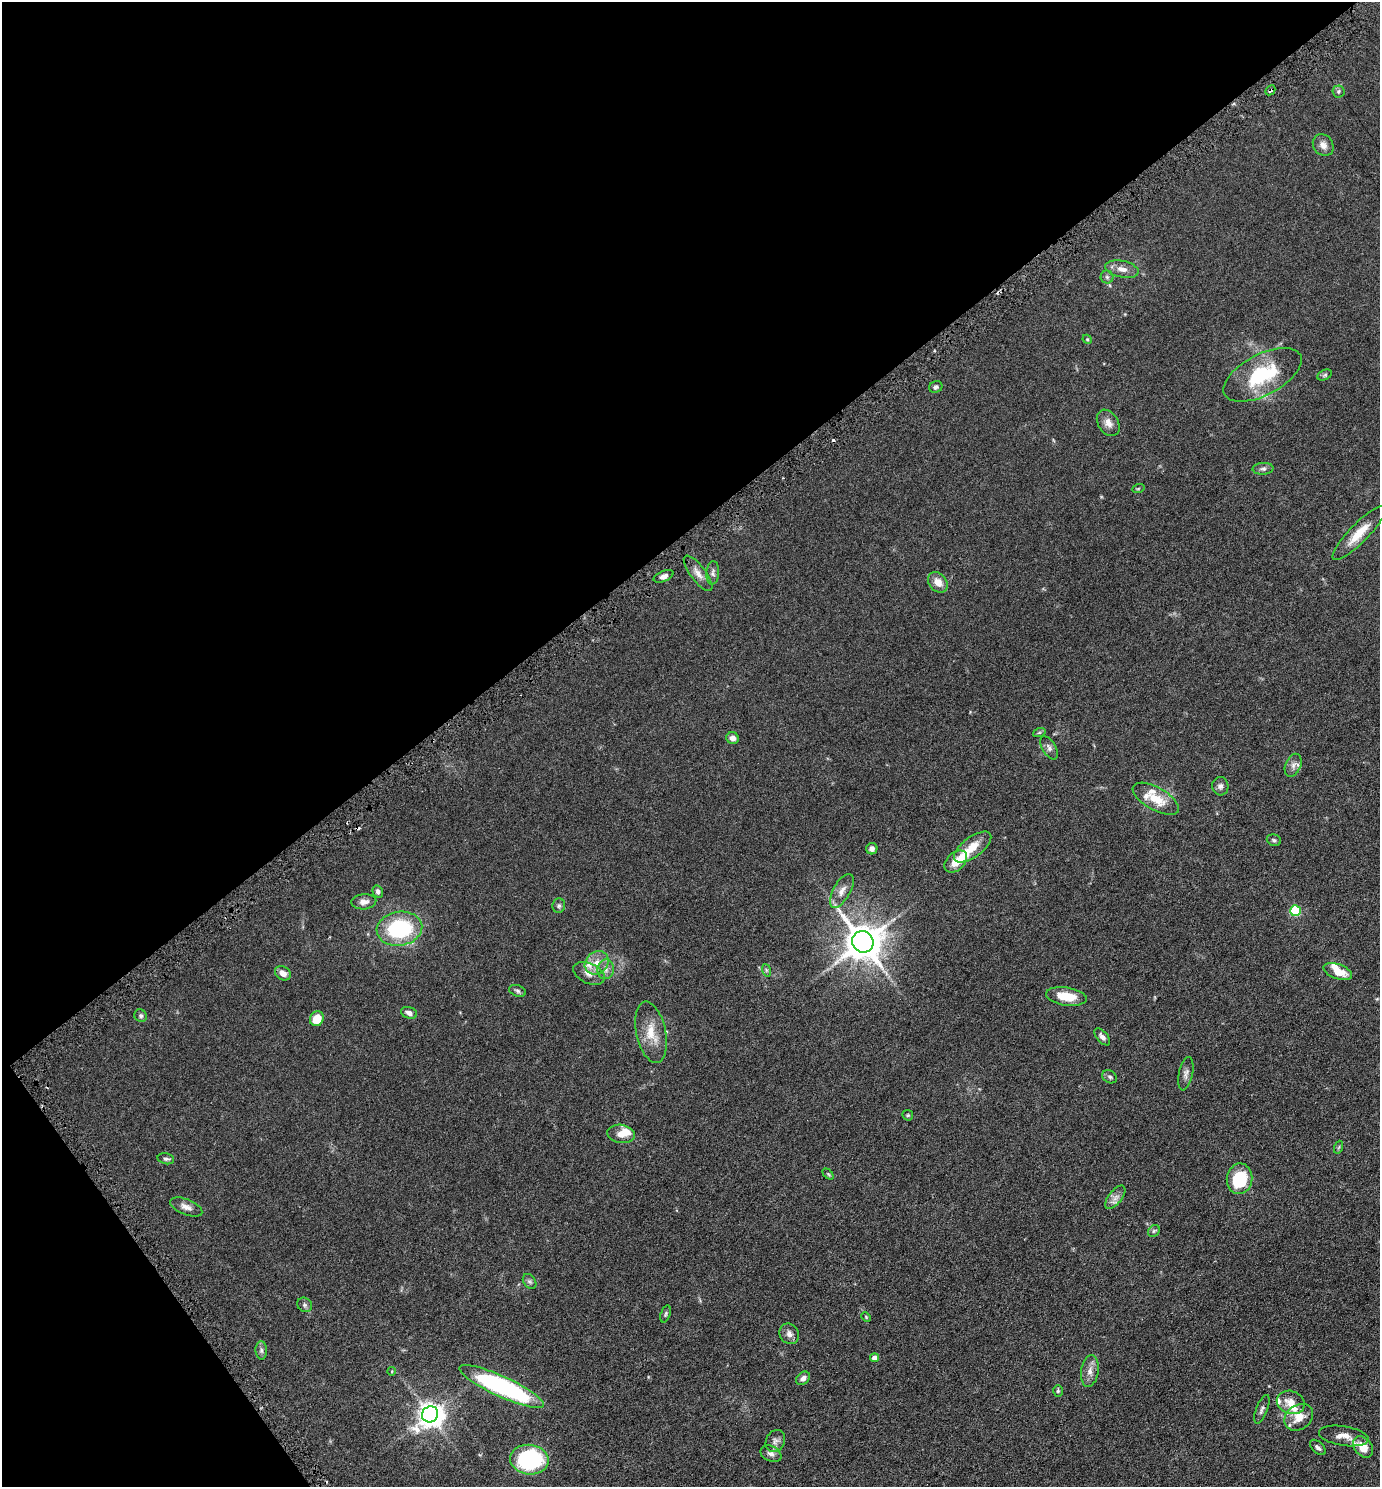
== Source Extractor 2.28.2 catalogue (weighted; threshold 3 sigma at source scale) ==
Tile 5 of 4 x 4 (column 1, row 2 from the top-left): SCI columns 156-1533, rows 2986-4470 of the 5961 x 5968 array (HDU 1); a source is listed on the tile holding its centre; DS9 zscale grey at full resolution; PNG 1382 x 1489 px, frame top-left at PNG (2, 2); each listed source drawn as its Kron ellipse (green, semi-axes under 4 px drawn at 4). Shown black and unused: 39% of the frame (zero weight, under 3 of 6 exposures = <1% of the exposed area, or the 3 px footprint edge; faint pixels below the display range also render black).
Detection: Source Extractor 2.28.2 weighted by HDU 2 'WHT'; one run over the whole footprint, this tile lists its part. Background 0.0673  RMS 0.006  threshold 0.0247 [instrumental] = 3 sigma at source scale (4.09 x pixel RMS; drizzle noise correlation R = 1.36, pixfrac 0.8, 0.05/0.05 arcsec/px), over >= 5 px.
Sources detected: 92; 1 inside a brighter object's white glare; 3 cosmic-ray / hot-pixel residue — neither listed nor drawn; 8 inside a brighter listed object's ellipse — not listed separately; the other 80 listed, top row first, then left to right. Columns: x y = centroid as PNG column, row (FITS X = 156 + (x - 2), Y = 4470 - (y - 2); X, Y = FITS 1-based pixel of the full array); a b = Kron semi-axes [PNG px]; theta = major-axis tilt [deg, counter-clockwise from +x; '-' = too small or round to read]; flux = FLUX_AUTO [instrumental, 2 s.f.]
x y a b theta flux
1270 90 5 3 - 0.68
1338 91 6 6 - 1.1
1323 145 11 9 -53 3.3
1122 269 17 8 -12 4
1107 277 6 6 - 1.2
1087 339 5 3 - 0.49
1262 375 43 20 28 31
1325 375 7 5 27 0.85
936 387 7 5 25 1.4
1108 423 14 10 -57 3.8
1263 469 10 6 3 1.4
1138 489 6 4 19 0.57
1359 533 36 9 46 10
698 573 21 7 -53 4.2
713 573 11 6 86 1.9
664 576 10 5 22 2.2
938 582 11 8 -47 4.8
1039 733 6 4 19 0.77
732 738 6 6 - 2.9
1049 748 13 6 -59 1.9
1293 765 12 7 67 2.6
1220 786 9 8 - 2
1156 799 26 11 -29 11
1274 840 7 5 -18 1
973 847 22 10 37 8.5
872 849 6 5 - 1.8
956 862 13 9 43 7
842 891 19 8 61 4.3
378 892 6 5 - 1.6
364 902 12 7 5 3
559 906 7 6 - 1.2
1295 911 5 5 - 34
399 929 23 17 9 48
863 942 11 10 - 1300
597 963 13 10 40 5.9
606 969 10 8 82 2.7
766 970 6 4 -72 0.75
1338 972 15 7 -19 8.3
283 973 8 6 -34 3.4
589 973 17 10 -25 4.4
517 991 9 5 -18 1.2
1066 996 20 9 -8 11
409 1013 8 5 -18 2.7
141 1016 7 6 - 1.1
317 1019 7 7 - 9.4
651 1032 31 14 -78 11
1102 1037 10 5 -49 2
1186 1074 17 7 78 2.4
1110 1077 8 6 -33 1.2
908 1115 5 5 - 0.64
621 1134 14 9 -9 4.6
1339 1147 6 4 71 0.69
166 1159 8 5 -12 1.2
828 1174 6 4 -45 0.63
1240 1179 15 13 83 24
1115 1197 14 6 52 2.8
186 1207 17 7 -22 3.3
1154 1231 6 5 - 0.91
530 1281 8 6 -54 1.3
305 1305 8 7 - 1.3
665 1314 9 5 72 0.95
866 1317 5 3 - 0.5
789 1334 11 9 -57 2.6
261 1350 9 5 -88 1.3
875 1358 4 4 - 4.3
392 1371 4 3 - 0.4
1090 1371 16 8 82 3.8
803 1378 8 6 43 2.5
501 1386 46 10 -25 94
1058 1391 6 4 87 0.73
1291 1402 14 11 -21 6.3
1262 1409 15 5 69 1.7
430 1414 8 8 - 520
1299 1417 15 12 35 7.6
1344 1436 25 9 -9 5.2
775 1441 11 9 66 2.6
1318 1447 9 5 -43 1.6
1363 1447 12 8 -49 7.4
771 1454 11 7 -25 2.3
529 1460 19 15 -4 61
Overlapping masked pixels (flux is a lower limit): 1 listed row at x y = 1270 90